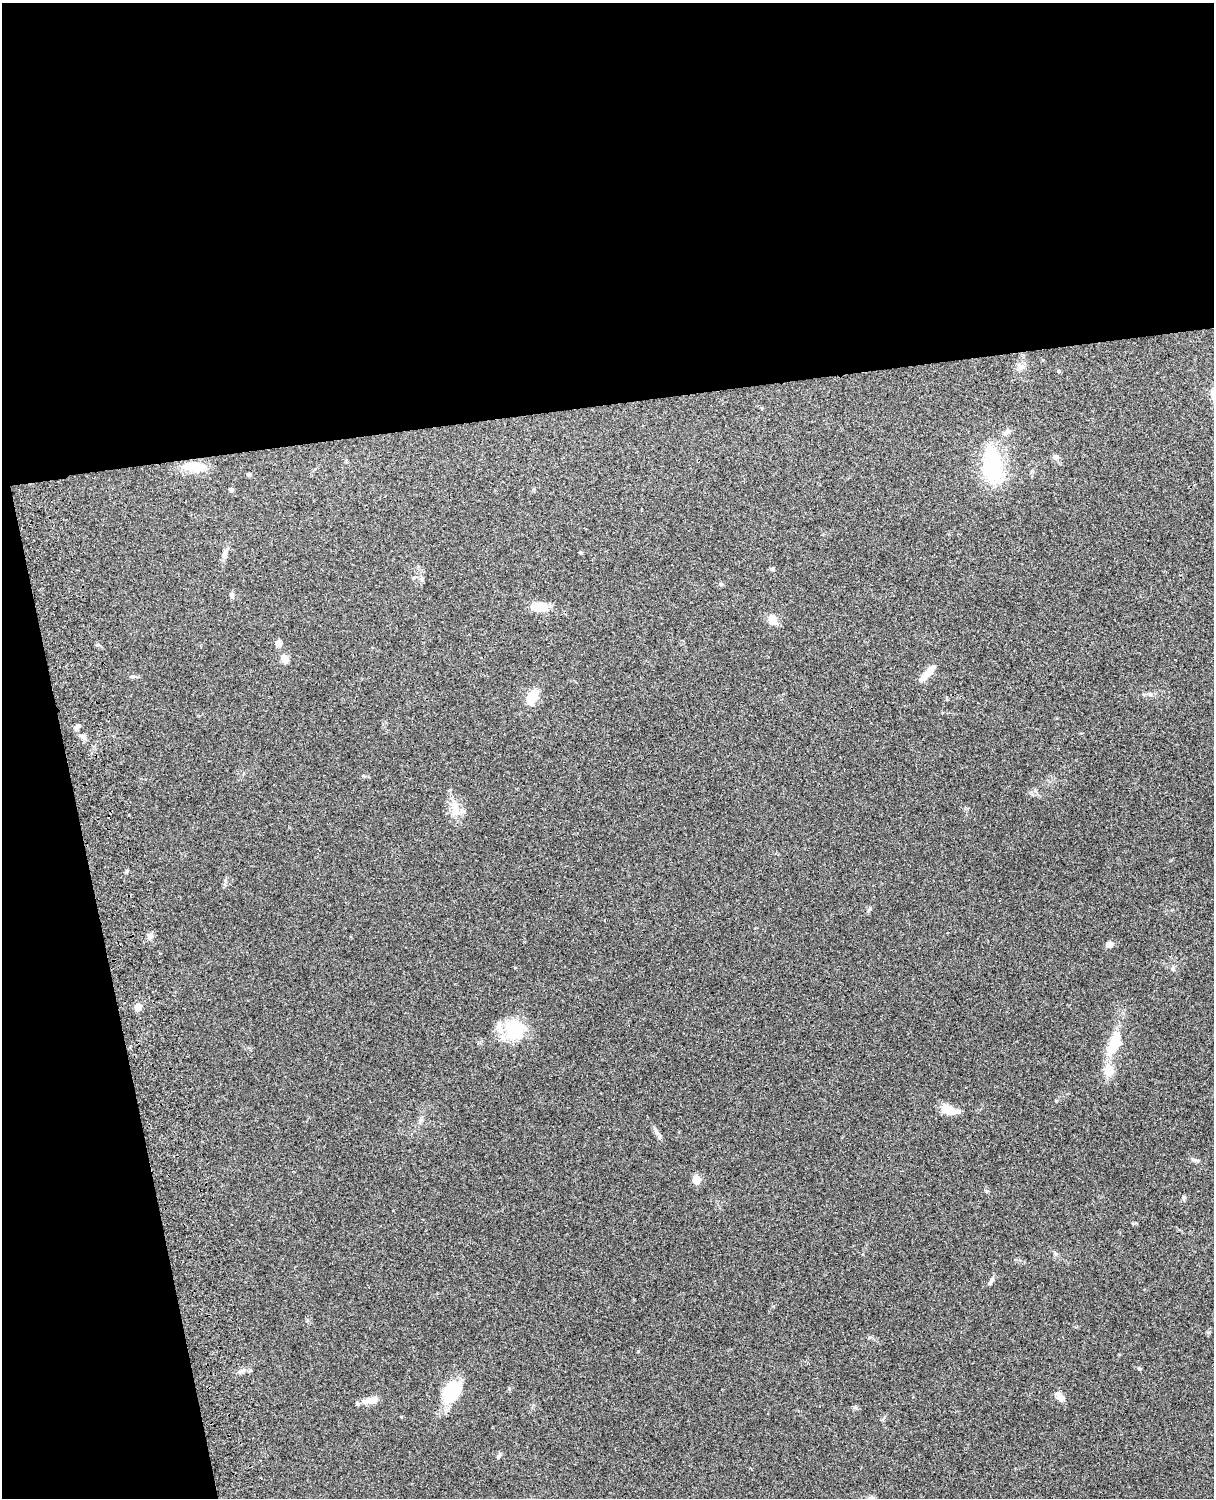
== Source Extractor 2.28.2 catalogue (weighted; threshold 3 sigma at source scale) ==
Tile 1 of 4 x 3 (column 1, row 1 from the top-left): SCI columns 119-1330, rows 3155-4650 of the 5088 x 4927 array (HDU 1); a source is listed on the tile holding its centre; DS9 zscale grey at full resolution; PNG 1216 x 1500 px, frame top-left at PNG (2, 3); no overlay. Shown black and unused: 33% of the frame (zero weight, under 3 of 4 exposures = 6% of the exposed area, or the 3 px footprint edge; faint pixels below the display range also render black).
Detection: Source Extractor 2.28.2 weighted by HDU 2 'WHT'; one run over the whole footprint, this tile lists its part. Background 0.211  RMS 0.0082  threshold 0.037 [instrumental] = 3 sigma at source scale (4.5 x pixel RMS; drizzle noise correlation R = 1.50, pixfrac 1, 0.05/0.05 arcsec/px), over >= 5 px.
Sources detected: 44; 3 inside a brighter listed object's ellipse — not listed separately; the other 41 listed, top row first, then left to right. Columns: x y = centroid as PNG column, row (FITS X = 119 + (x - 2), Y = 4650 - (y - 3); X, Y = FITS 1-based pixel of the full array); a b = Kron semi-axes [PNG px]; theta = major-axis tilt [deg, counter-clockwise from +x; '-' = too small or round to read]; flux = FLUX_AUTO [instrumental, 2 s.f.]
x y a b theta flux
1020 366 10 7 -2 3.6
1007 432 11 6 28 2.8
1056 457 8 7 - 2.8
992 464 35 18 -82 76
194 467 30 11 -4 16
249 474 5 4 - 1.4
231 490 4 4 - 2.3
580 552 4 4 - 1.1
225 554 15 6 75 4.2
772 569 6 5 - 1.2
413 578 5 3 - 0.81
721 584 6 5 - 1.2
232 595 9 5 -67 2
540 607 20 10 -2 14
772 620 15 9 -60 7.2
278 643 8 7 - 3.7
285 659 12 8 -68 5
928 673 25 8 47 8.7
532 697 18 11 63 15
77 726 7 6 - 2.6
84 737 7 4 -72 1.9
456 809 19 10 86 10
149 936 9 6 60 2.8
1109 944 8 7 - 3.5
1172 969 6 5 - 1.8
138 1007 5 5 - 11
514 1030 25 24 - 34
1114 1044 30 11 68 28
1109 1071 13 11 -85 12
948 1109 18 9 -19 14
657 1132 12 4 -60 2.7
1196 1160 10 4 -9 1.9
696 1180 5 5 - 20
1184 1197 6 5 - 1.4
1055 1254 7 5 -69 1.7
991 1281 12 4 55 2.5
1139 1368 6 3 -2 0.97
452 1391 28 20 51 33
1060 1397 13 7 -50 5.6
367 1400 19 9 9 6.4
499 1456 7 5 51 1.6
Unlisted compact peaks at least as high as the median listed source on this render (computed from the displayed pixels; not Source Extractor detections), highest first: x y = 870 909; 1056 1101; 869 1337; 509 1389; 638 1351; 986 1191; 854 1407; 422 580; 127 871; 133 676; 1058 371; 1150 694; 242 1371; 1133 1223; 401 1417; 98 645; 250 1370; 307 1320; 225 884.